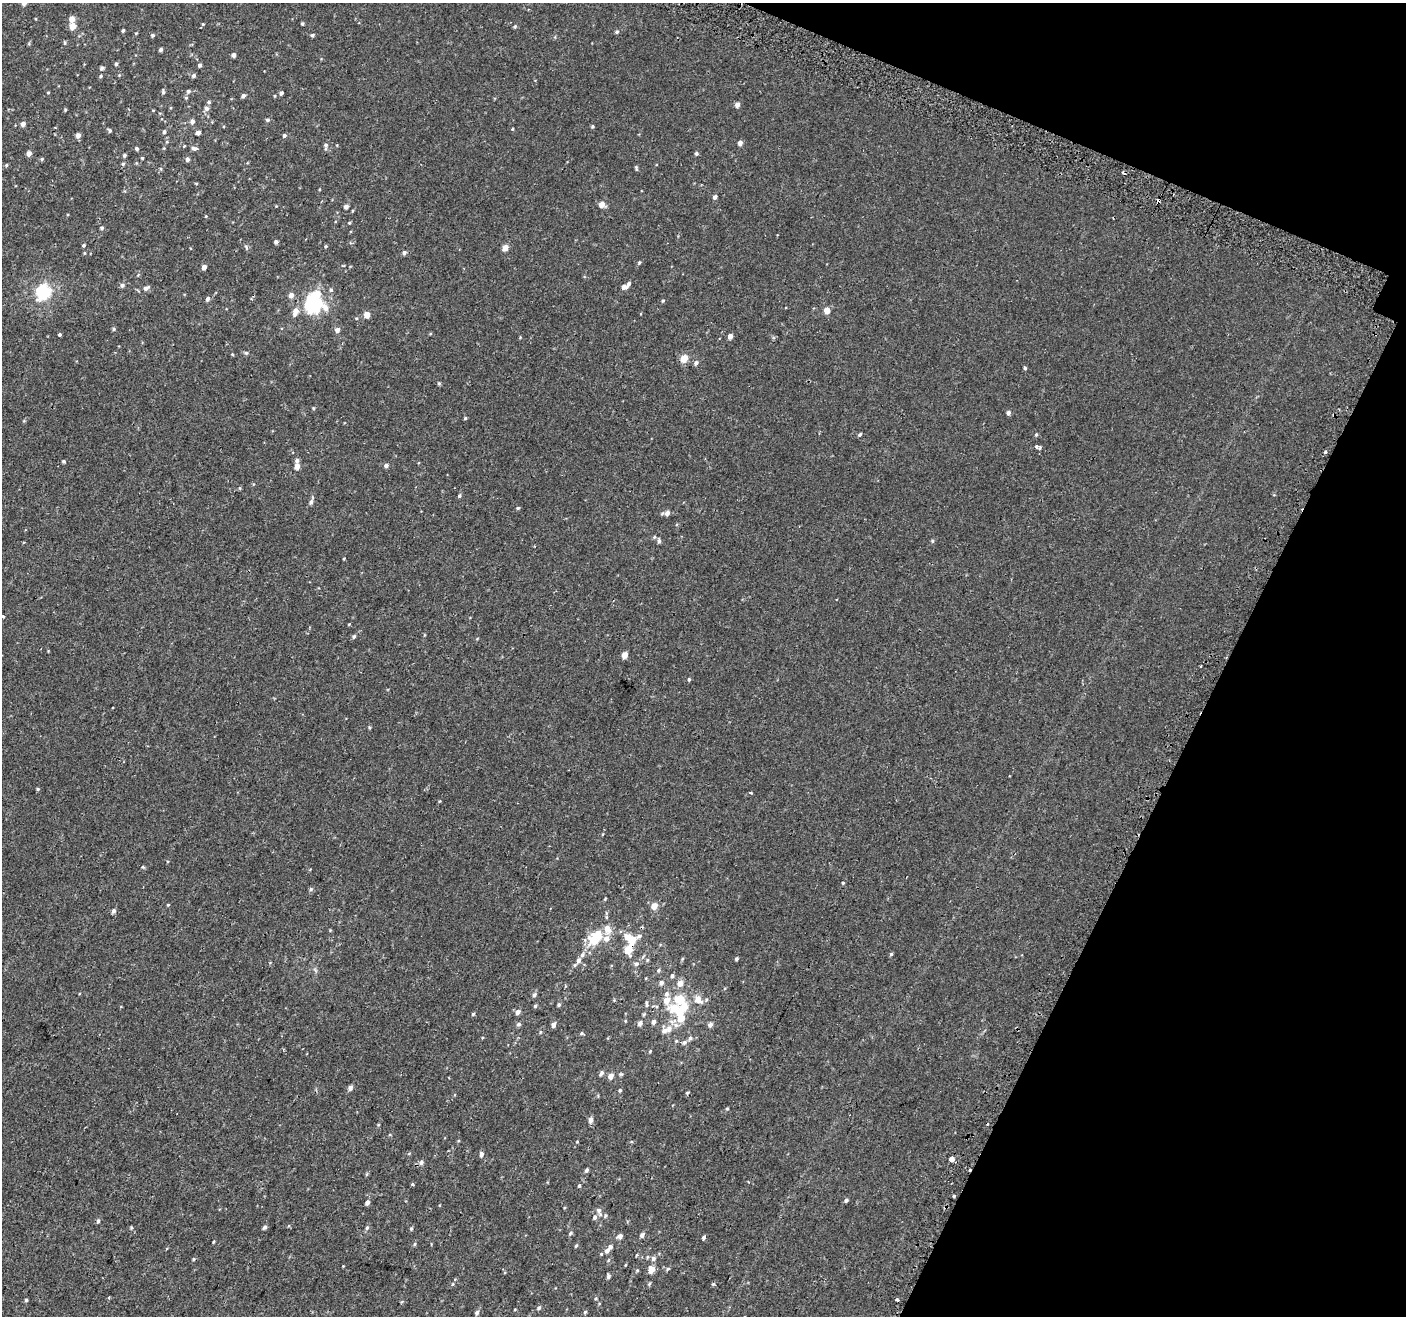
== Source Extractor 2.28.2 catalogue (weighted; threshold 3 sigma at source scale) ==
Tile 8 of 4 x 4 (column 4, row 2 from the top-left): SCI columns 4257-5660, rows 2958-4271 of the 5715 x 5843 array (HDU 1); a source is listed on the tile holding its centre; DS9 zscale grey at full resolution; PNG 1408 x 1318 px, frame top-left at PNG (2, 3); no overlay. Shown black and unused: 19% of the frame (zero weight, under 2 of 3 exposures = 3% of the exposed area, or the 3 px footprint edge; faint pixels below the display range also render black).
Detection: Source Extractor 2.28.2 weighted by HDU 2 'WHT'; one run over the whole footprint, this tile lists its part. Background 1.28e-04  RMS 0.0031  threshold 0.0139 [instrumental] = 3 sigma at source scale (4.5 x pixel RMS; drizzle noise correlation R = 1.50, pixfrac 1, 0.0396/0.0396 arcsec/px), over >= 5 px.
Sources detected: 232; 4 inside a brighter object's white glare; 4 cosmic-ray / hot-pixel residue — not listed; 6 inside a brighter listed object's ellipse — not listed separately; the other 218 listed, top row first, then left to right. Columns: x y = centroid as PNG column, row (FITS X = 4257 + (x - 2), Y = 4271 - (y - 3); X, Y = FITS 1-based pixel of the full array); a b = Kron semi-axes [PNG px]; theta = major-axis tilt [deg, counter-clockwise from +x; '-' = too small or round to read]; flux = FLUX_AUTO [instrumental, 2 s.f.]
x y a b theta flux
24 3 4 4 - 1.6
72 19 5 4 - 2.6
203 24 4 4 - 0.24
302 24 3 3 - 0.4
72 26 5 5 - 3.4
515 26 5 4 - 0.46
123 30 4 3 - 0.41
617 32 5 4 - 0.45
152 35 4 4 - 0.5
312 35 5 4 - 0.45
161 50 4 3 - 0.69
233 55 4 4 - 1
116 64 4 3 - 0.47
200 65 4 4 - 0.58
102 68 5 4 - 0.57
119 75 4 4 - 0.24
101 76 4 4 - 0.37
194 76 5 4 - 0.6
188 91 5 5 - 0.6
48 92 4 3 - 0.23
163 92 7 4 -90 0.48
281 93 4 4 - 0.72
243 96 4 4 - 0.88
186 98 5 4 - 0.34
209 102 5 4 - 0.49
737 105 5 4 - 1.4
206 108 6 6 - 0.87
65 110 4 3 - 0.32
267 120 5 4 - 0.4
192 121 6 5 - 0.92
23 124 4 4 - 1.2
592 126 4 4 - 0.38
512 129 4 3 - 0.21
110 130 5 4 - 0.44
164 132 4 4 - 0.56
198 133 5 4 - 0.97
78 135 5 5 - 1.2
284 135 4 4 - 0.57
740 143 4 4 - 1.3
326 145 7 5 -16 0.67
184 146 3 3 - 0.22
194 148 7 5 -6 0.73
137 149 4 4 - 0.47
29 153 4 4 - 1.5
696 153 4 4 - 0.51
124 155 4 4 - 0.51
142 158 3 3 - 0.32
42 159 4 4 - 0.41
187 159 5 4 - 0.83
123 164 5 4 - 0.39
6 165 4 4 - 0.33
636 168 7 3 -78 0.38
196 183 5 3 - 0.24
715 197 5 4 - 0.82
602 204 5 5 - 2.7
346 207 4 4 - 0.98
352 211 5 3 - 0.26
206 216 4 3 - 0.23
349 223 4 3 - 0.28
102 228 5 5 - 0.54
276 242 4 4 - 0.75
84 245 4 4 - 0.42
326 246 4 4 - 0.33
246 247 8 3 -59 0.38
505 248 5 4 - 2.7
84 253 4 4 - 0.27
404 253 5 4 - 0.83
639 262 5 4 - 0.36
204 267 4 4 - 1.5
629 284 5 4 - 0.65
122 285 5 5 - 0.78
624 287 5 4 - 1.3
146 288 8 5 32 0.9
331 290 5 5 - 0.47
43 292 6 6 - 57
291 295 6 5 - 1.3
207 299 5 4 - 0.82
663 301 4 4 - 0.32
313 304 17 15 44 20
827 310 5 5 - 2.7
295 312 11 6 74 2.1
367 315 5 4 - 2.8
356 318 4 3 - 0.26
114 329 5 4 - 0.38
337 330 5 5 - 1.3
59 335 3 3 - 0.77
730 336 4 4 - 1.6
520 337 5 3 - 0.23
246 353 5 5 - 0.41
232 354 4 3 - 0.24
684 358 5 5 - 4.9
696 363 6 5 - 0.84
1025 368 4 3 - 1.1
439 383 5 4 - 0.38
313 408 4 4 - 0.3
1008 413 5 4 - 0.79
465 418 4 4 - 0.34
860 434 5 4 - 0.44
1036 434 5 4 - 0.37
1036 446 4 3 - 1.5
1040 448 4 3 - 0.45
1325 452 3 3 - 1.1
63 461 4 3 - 0.42
297 461 5 5 - 0.75
297 466 5 4 - 2.2
386 466 5 4 - 0.84
240 488 5 3 - 0.27
459 496 5 4 - 0.44
311 502 7 5 71 0.81
518 508 4 4 - 0.39
667 513 6 5 - 1.5
659 541 6 4 81 0.66
932 541 5 4 - 0.37
344 559 3 3 - 0.24
3 616 4 3 - 0.26
354 636 5 4 - 0.48
624 655 5 4 - 3.2
689 679 5 3 - 0.39
369 727 5 3 - 0.35
38 789 4 4 - 0.34
751 793 3 3 - 0.86
143 867 5 4 - 0.34
843 883 4 4 - 0.28
311 889 5 5 - 0.48
168 905 5 3 - 0.23
654 906 5 4 - 3.8
114 911 6 4 59 0.73
607 929 14 9 -63 2.9
639 936 7 5 42 0.9
632 939 6 5 - 4.3
594 940 16 13 19 7.4
628 949 7 5 78 6.4
891 954 4 4 - 0.4
736 959 4 4 - 0.46
579 960 9 6 64 1.3
647 960 5 4 - 0.37
636 964 6 6 - 0.88
659 970 6 4 36 0.52
672 976 5 5 - 0.63
646 978 4 3 - 0.23
661 983 6 5 - 1
680 983 6 5 - 2.4
667 994 6 6 - 0.91
534 995 6 5 - 0.68
679 999 10 8 -18 5.9
698 999 9 7 -45 2.9
667 1000 6 6 - 2.9
647 1004 10 4 -84 0.54
559 1005 4 4 - 0.48
535 1006 5 5 - 0.4
674 1008 9 7 14 5
518 1012 5 5 - 1.4
473 1014 4 4 - 0.38
644 1014 6 4 44 0.36
681 1018 6 5 - 4.9
625 1021 5 3 - 0.26
653 1022 5 5 - 0.94
640 1023 6 5 - 1.1
519 1024 5 5 - 0.61
553 1025 5 4 - 1.3
676 1025 8 6 -1 1.1
710 1025 6 5 - 0.95
669 1029 8 7 - 1.5
582 1033 5 4 - 0.42
690 1038 6 5 - 0.58
684 1042 7 6 - 0.81
650 1051 4 4 - 0.31
601 1073 7 5 56 0.75
621 1074 6 4 -39 0.38
611 1076 5 5 - 1.8
350 1088 5 4 - 1.3
620 1090 5 4 - 0.34
687 1093 4 4 - 0.31
727 1109 4 4 - 0.33
591 1120 6 5 - 1.3
378 1125 4 3 - 0.27
577 1142 4 3 - 0.21
409 1153 5 3 - 0.29
481 1154 6 5 - 0.87
952 1159 4 4 - 4.8
421 1162 7 6 - 0.9
586 1170 4 3 - 0.68
969 1170 3 2 - 1.2
366 1174 6 4 88 0.34
413 1185 3 3 - 0.64
579 1185 4 4 - 0.31
954 1196 3 3 - 0.7
846 1200 5 4 - 0.68
367 1202 5 4 - 1.1
599 1211 14 6 -67 1.3
594 1217 6 5 - 0.77
98 1221 5 4 - 0.46
264 1227 5 4 - 0.69
131 1228 4 4 - 0.31
367 1228 6 4 67 0.49
411 1228 5 4 - 0.37
571 1233 6 4 42 0.46
642 1235 5 4 - 0.89
620 1236 5 5 - 1.2
704 1238 4 3 - 1.9
214 1241 4 3 - 0.29
415 1244 5 3 - 0.33
576 1246 4 3 - 0.33
607 1251 6 5 - 1.1
653 1258 7 6 - 0.93
193 1259 4 4 - 0.29
625 1265 4 3 - 0.26
667 1269 5 4 - 0.39
651 1270 6 5 - 3
608 1276 5 4 - 0.67
713 1284 5 4 - 0.34
596 1298 4 3 - 0.31
26 1300 4 4 - 0.4
897 1300 3 3 - 0.7
539 1308 5 5 - 0.49
515 1309 4 2 - 0.19
585 1312 4 4 - 0.42
477 1313 6 5 - 0.66
Overlapping masked pixels (flux is a lower limit): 2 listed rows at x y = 628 949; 969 1170
Isophote crosses this tile's border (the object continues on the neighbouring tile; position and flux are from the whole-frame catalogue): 1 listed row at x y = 24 3